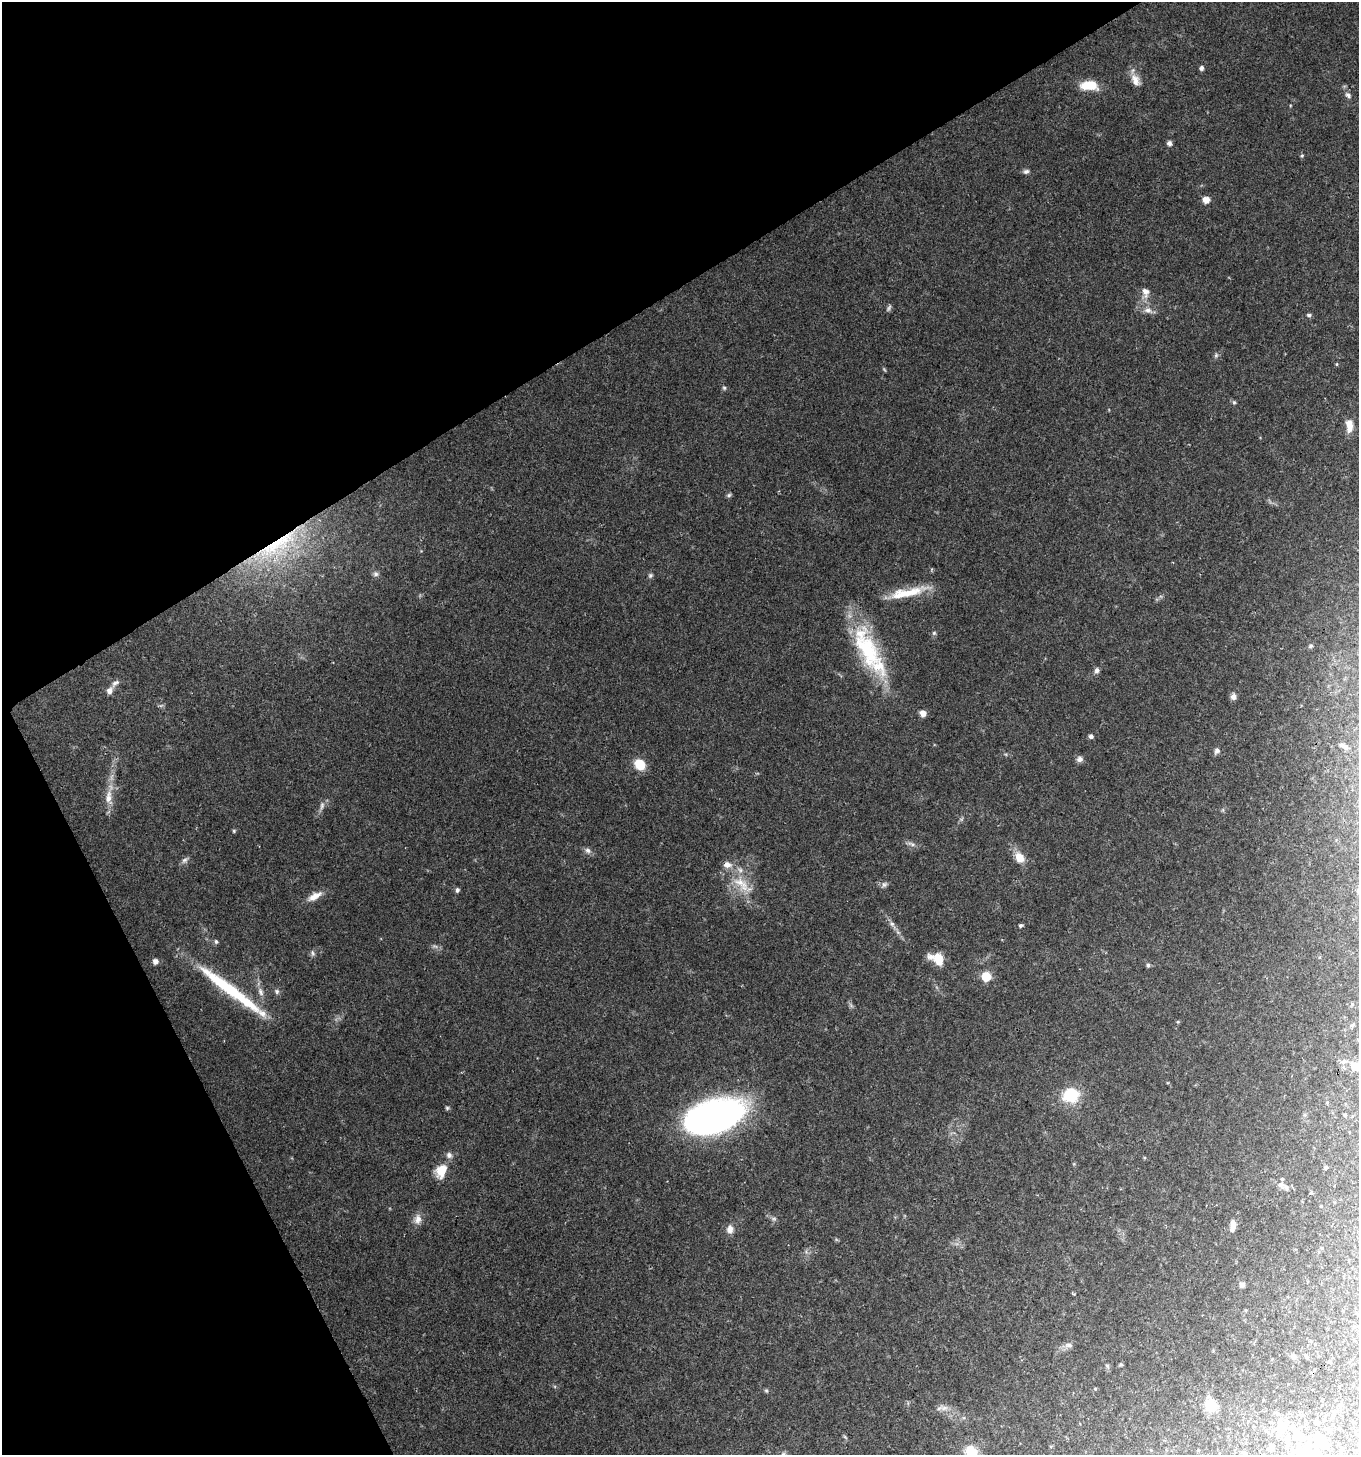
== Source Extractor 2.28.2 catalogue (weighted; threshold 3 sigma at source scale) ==
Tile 5 of 4 x 4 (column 1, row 2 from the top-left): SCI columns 168-1524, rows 2907-4359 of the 5707 x 5816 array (HDU 1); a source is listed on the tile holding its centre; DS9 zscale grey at full resolution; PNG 1361 x 1457 px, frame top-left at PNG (2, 2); no overlay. Shown black and unused: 28% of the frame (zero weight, under 2 of 3 exposures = <1% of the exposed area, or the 3 px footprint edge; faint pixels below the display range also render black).
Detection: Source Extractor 2.28.2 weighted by HDU 2 'WHT'; one run over the whole footprint, this tile lists its part. Background 0.0683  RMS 0.0054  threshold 0.0242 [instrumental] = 3 sigma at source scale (4.5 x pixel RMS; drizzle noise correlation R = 1.50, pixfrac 1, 0.0396/0.0396 arcsec/px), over >= 5 px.
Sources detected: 102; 2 too faint to see at this stretch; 2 inside a brighter object's white glare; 1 long thin detection or spike segment (spike, bleed or trail) — not listed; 6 inside a brighter listed object's ellipse — not listed separately; the other 91 listed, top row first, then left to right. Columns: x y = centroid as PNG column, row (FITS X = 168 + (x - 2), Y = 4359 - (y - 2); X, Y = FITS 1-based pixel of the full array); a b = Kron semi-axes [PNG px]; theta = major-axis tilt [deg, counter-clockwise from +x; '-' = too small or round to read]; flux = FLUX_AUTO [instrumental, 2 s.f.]
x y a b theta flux
1201 68 6 5 - 1.5
1135 80 18 10 -62 5
1089 85 17 8 -1 15
1348 95 10 6 -45 1.9
1169 143 6 6 - 1.7
1302 156 5 4 - 0.73
1026 171 8 6 15 1.5
1206 200 6 6 - 5.2
1145 292 15 9 -76 4.2
889 308 11 4 62 1.2
1148 310 12 7 -9 3
1309 315 6 5 - 0.97
1216 355 6 6 - 1
1337 364 5 3 - 0.5
724 388 6 5 - 0.85
1234 402 6 5 - 0.91
1349 425 15 8 -87 6.4
729 495 7 5 6 0.95
277 546 78 20 32 62
376 574 7 7 - 1.6
650 575 7 6 - 1.1
911 592 44 11 16 15
934 633 5 5 - 0.91
867 648 71 24 -64 52
1097 670 7 6 - 1.7
115 683 12 6 38 1.9
109 691 9 7 57 2.8
1233 697 7 7 - 2.4
923 713 6 6 - 3.6
1091 736 4 4 - 1.9
1343 746 13 5 -24 2.2
1217 751 9 7 65 1.8
1080 759 8 7 - 2.1
640 764 11 9 -46 12
108 797 22 9 86 6.9
322 806 13 6 79 2.1
234 831 5 5 - 0.64
912 844 11 4 -27 1.8
588 850 9 7 -30 2
1019 857 15 11 -52 6.7
184 860 9 6 39 1.7
742 884 37 14 -39 14
884 884 8 7 - 1.6
457 890 5 4 - 1.5
314 896 20 8 29 5.3
892 924 8 6 -62 1.7
1021 925 5 4 - 1
216 942 6 5 - 0.97
313 953 10 5 -79 1.2
938 959 15 11 -66 8.5
155 961 7 6 - 2.4
1148 965 5 5 - 0.98
986 977 6 5 - 27
261 992 12 6 -65 2.8
277 992 8 6 -62 1.4
1178 1022 5 4 - 0.54
1352 1025 8 4 27 0.91
1343 1062 8 7 - 2
1356 1066 10 8 -21 7.6
1071 1095 17 15 14 20
447 1108 5 5 - 0.8
1345 1115 5 4 - 0.71
714 1117 47 25 17 270
449 1155 9 8 - 2
1326 1167 5 4 - 0.78
441 1171 16 11 65 10
1285 1187 10 8 -27 2.2
418 1219 13 10 78 3.8
774 1219 6 5 - 1.1
1233 1226 15 6 83 4
730 1229 11 9 -89 3.4
1242 1285 6 6 - 1.6
1354 1327 6 4 1 0.67
1069 1345 10 6 -1 1.9
1293 1356 6 6 - 1.7
1306 1356 6 4 -62 0.8
1107 1366 6 5 - 0.87
1314 1370 4 3 - 4
1095 1389 5 4 - 0.53
766 1391 6 4 -1 0.77
1210 1406 14 13 - 10
944 1408 12 7 9 2.9
1317 1423 6 4 -87 0.88
1283 1427 14 14 - 9.4
1339 1428 4 2 - 0.32
1327 1431 8 5 -53 0.96
1296 1434 15 9 -72 4.9
1322 1441 18 10 -55 7.7
1271 1447 11 5 -85 1.6
972 1452 6 6 - 50
1318 1452 7 7 - 1.8
Overlapping masked pixels (flux is a lower limit): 1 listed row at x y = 277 546
Isophote crosses this tile's border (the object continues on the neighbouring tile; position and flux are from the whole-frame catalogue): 2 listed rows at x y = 1356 1066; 972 1452